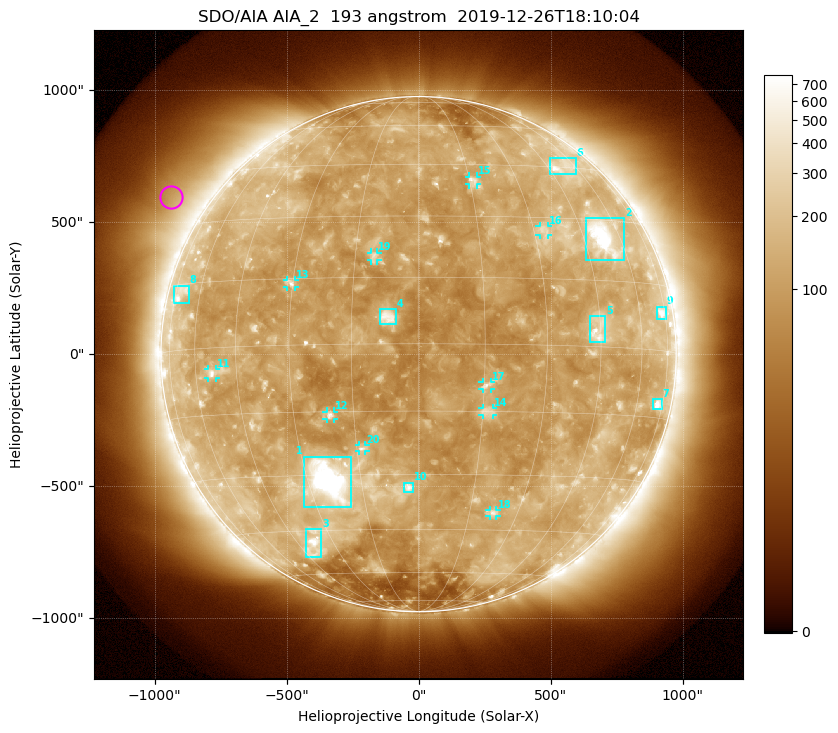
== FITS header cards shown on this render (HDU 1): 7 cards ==
TELESCOP= 'SDO/AIA'
INSTRUME= 'AIA_2'
WAVELNTH=                  193
WAVEUNIT= 'angstrom'
DATE-OBS= '2019-12-26T18:10:04.83'
CTYPE1  = 'HPLN-TAN'
CTYPE2  = 'HPLT-TAN'

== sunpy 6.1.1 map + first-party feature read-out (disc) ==
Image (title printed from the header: SDO/AIA AIA_2  193 angstrom  2019-12-26T18:10:04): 1024 x 1024 px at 2.4 arcsec/px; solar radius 976 arcsec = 407 px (full disc in frame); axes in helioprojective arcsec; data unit not stated in the header (colour bar unlabelled)
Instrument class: DISC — disc imager (sunpy class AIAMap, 193 A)
Bright regions (active regions / flare kernels): reference = the median radial profile (limb darkening/brightening removed); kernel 9 px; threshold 5 sigma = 172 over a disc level ~118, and >= 1.15x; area >= 12 px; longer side >= 10 px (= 24 arcsec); searched inside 0.97 R_sun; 24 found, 20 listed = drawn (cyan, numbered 1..; 10 of them under ~33 arcsec drawn as corner ticks so the feature stays visible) (cap 20 boxes per figure: the strongest are kept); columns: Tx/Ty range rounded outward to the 5 arcsec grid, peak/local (2 s.f.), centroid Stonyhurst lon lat
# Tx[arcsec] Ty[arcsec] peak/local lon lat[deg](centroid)
1 -435..-255 -580..-385 21 -24 -31
2 630..780 355..515 8.5 +52 +25
3 -430..-370 -770..-660 5.7 -38 -49
4 -150..-85 110..170 6.9 -7 +6
5 645..710 45..145 4.8 +44 +3
6 495..595 685..745 5 +52 +45
7 885..925 -210..-170 5.7 +71 -12
8 -930..-870 195..260 3.1 -71 +13
9 900..935 135..180 4 +72 +9
10 -55..-20 -525..-485 6 -3 -33
11 -800..-765 -90..-55 4.4 -53 -6
12 -350..-320 -245..-215 5.1 -21 -16
13 -500..-465 255..280 4.6 -30 +14
14 240..280 -230..-205 3.6 +16 -15
15 190..220 640..675 3.5 +16 +40
16 455..490 450..485 2.8 +33 +27
17 240..275 -135..-105 4.8 +15 -9
18 265..295 -615..-590 3.4 +22 -40
19 -180..-155 355..385 3.6 -10 +20
20 -225..-200 -370..-345 3.8 -14 -24
Off-limb structures (1.02-1.3 R_sun): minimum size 162 px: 6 found; the strongest spans PA ~35..75 deg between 1.06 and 1.3 R_sun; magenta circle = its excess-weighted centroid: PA ~60 deg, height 1.14 R_sun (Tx ~-935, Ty ~595 arcsec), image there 2.1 x the reference